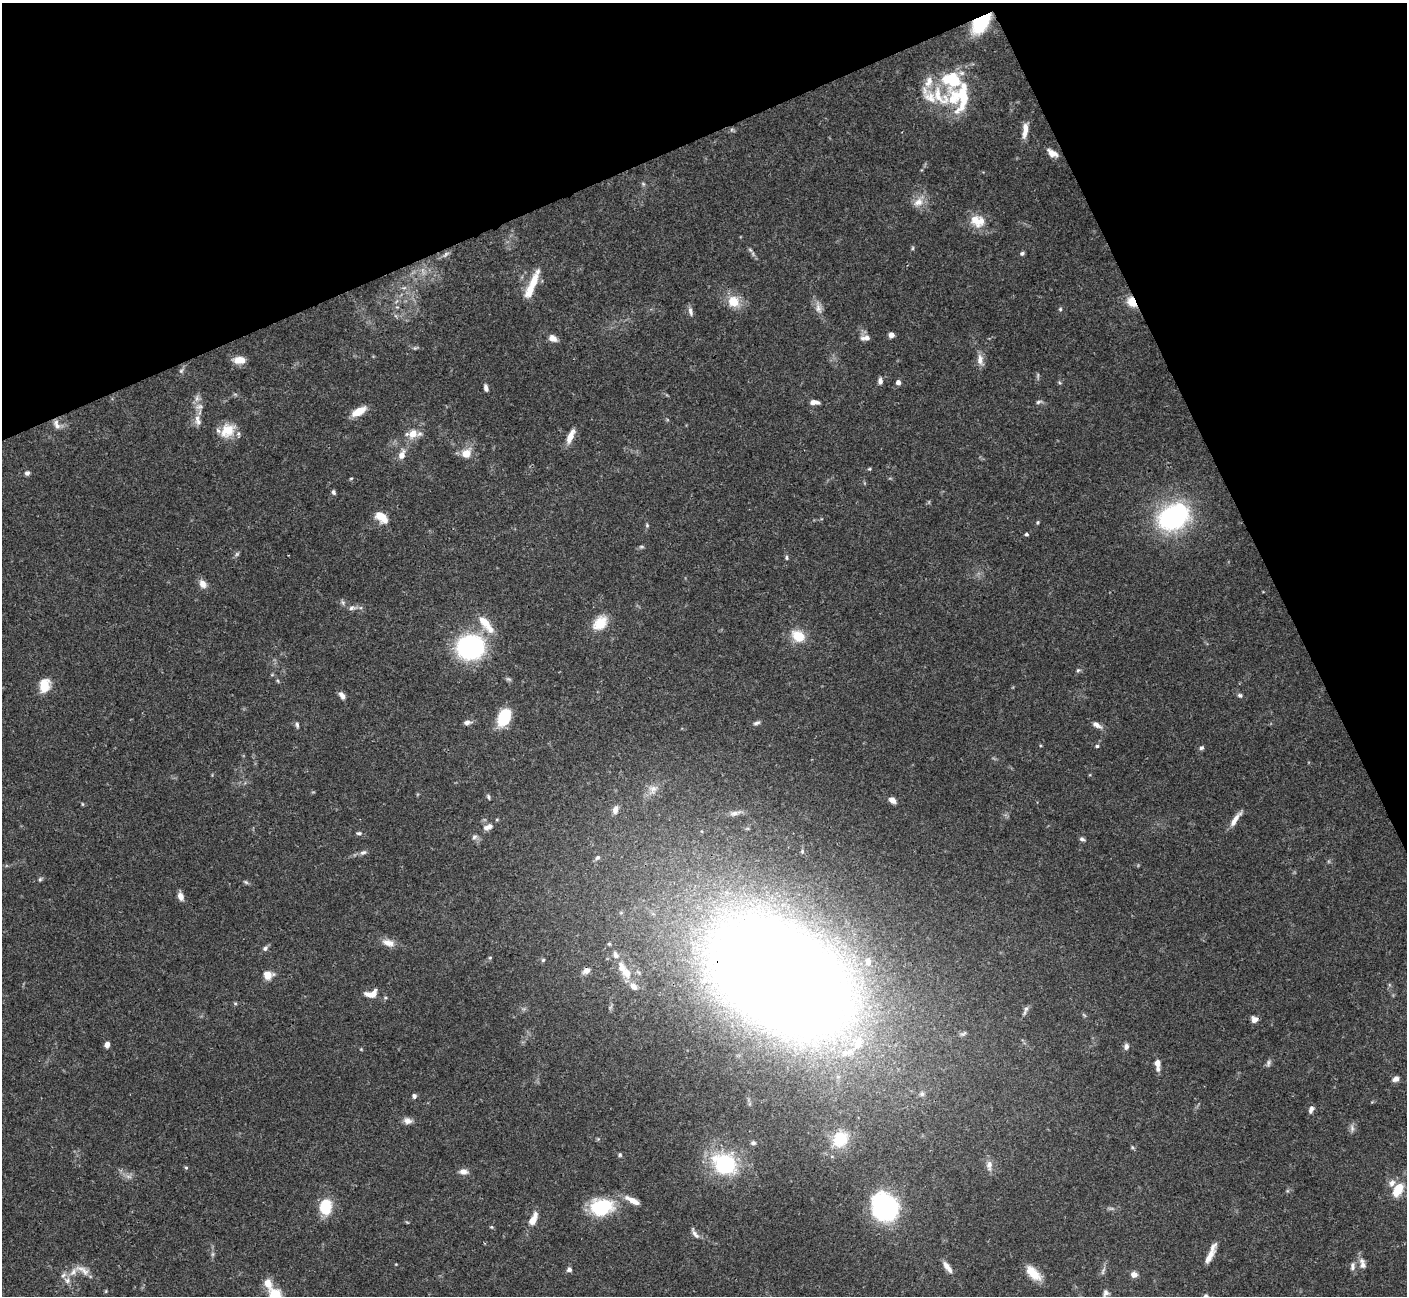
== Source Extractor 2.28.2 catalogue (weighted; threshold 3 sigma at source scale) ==
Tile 3 of 4 x 4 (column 3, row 1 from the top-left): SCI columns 2816-4220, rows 4169-5462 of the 5628 x 5617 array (HDU 1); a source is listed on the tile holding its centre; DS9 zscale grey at full resolution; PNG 1409 x 1298 px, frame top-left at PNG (2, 3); no overlay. Shown black and unused: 22% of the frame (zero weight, under 3 of 4 exposures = <1% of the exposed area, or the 3 px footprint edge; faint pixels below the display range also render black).
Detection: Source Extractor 2.28.2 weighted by HDU 2 'WHT'; one run over the whole footprint, this tile lists its part. Background 0.0665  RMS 0.0031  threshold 0.0139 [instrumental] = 3 sigma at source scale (4.5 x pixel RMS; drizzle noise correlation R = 1.50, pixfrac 1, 0.05/0.05 arcsec/px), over >= 5 px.
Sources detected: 163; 2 too faint to see at this stretch — not listed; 18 inside a brighter listed object's ellipse — not listed separately; the other 143 listed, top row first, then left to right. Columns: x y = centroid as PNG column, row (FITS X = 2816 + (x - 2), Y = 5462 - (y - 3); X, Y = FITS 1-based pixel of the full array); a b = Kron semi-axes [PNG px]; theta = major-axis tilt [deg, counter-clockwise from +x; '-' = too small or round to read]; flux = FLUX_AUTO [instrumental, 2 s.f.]
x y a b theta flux
981 22 15 9 53 35
952 79 36 22 -32 18
930 97 34 13 -48 7.2
1025 130 18 6 84 3.2
1052 153 12 7 -31 2.4
643 184 6 4 -45 0.47
918 202 15 10 33 3.1
976 220 22 14 -47 5.1
912 248 6 4 88 0.41
750 250 8 4 -37 0.65
1022 253 6 5 - 0.57
446 254 8 4 45 0.72
534 281 32 9 70 6
734 301 15 13 -29 5.8
1132 302 11 8 -56 4.9
818 308 14 8 -70 2.1
1060 309 5 4 - 0.41
690 311 13 5 -76 1.2
891 335 5 5 - 1.6
552 338 10 7 -30 2.1
867 338 9 8 - 1.5
239 360 14 8 2 3.5
980 360 15 8 -82 2.3
181 371 7 5 55 0.76
880 381 8 5 -87 1.1
898 382 5 5 - 1.2
486 388 8 4 -71 1.1
814 402 12 6 -3 1.7
1039 402 8 4 25 0.64
199 407 10 8 10 1.6
359 411 16 7 30 5.2
197 418 11 6 72 1.8
57 425 13 7 -69 1.6
227 430 21 17 44 6.3
412 434 12 9 15 4.2
570 436 17 6 66 3.4
466 453 9 8 - 4.4
402 455 11 7 67 2.4
869 469 5 4 - 0.36
27 473 6 5 - 0.86
351 478 5 3 - 0.31
333 492 6 5 - 0.67
382 517 14 9 -39 5.4
1173 517 29 21 31 50
1038 522 4 4 - 0.41
647 525 5 5 - 0.4
1026 534 4 3 - 0.56
641 547 7 4 -8 0.45
786 558 6 5 - 0.53
203 584 11 8 -58 2.3
343 602 7 5 -71 0.66
351 608 8 5 28 0.94
485 622 20 10 -48 5.1
600 623 20 14 45 6.1
798 636 17 12 -32 6.2
470 647 22 19 10 50
1078 670 6 4 44 0.51
278 681 6 3 -71 0.36
44 686 12 9 81 7.4
342 695 9 5 -55 1.5
1240 695 7 5 -46 0.63
504 717 14 10 65 16
467 722 9 6 8 1.3
757 723 9 5 19 0.82
297 725 8 4 -75 0.65
1097 725 13 6 -31 1.8
1097 746 5 4 - 0.51
1201 748 5 5 - 0.69
653 789 12 10 80 2.4
488 797 6 4 -75 0.54
892 800 8 6 -41 1.7
82 804 5 3 - 0.29
615 810 11 7 74 1.7
735 813 14 6 12 1.4
1236 818 22 7 46 2.5
486 828 8 8 - 1.4
359 833 7 4 8 0.58
474 837 8 6 19 0.85
1082 839 7 5 -26 0.78
802 851 6 5 - 0.46
363 852 10 6 17 1
598 857 8 6 43 0.79
40 879 7 4 45 0.51
246 882 7 4 -44 0.5
181 896 8 6 -71 2.3
388 943 17 9 -17 2.8
609 944 5 4 - 0.41
265 948 7 6 - 0.87
616 955 10 7 -60 1.4
490 958 5 4 - 0.38
543 960 5 4 - 0.4
868 962 9 7 -90 1.8
586 971 8 6 33 1.9
627 972 15 11 -58 4.4
268 975 9 8 - 3.6
780 977 90 56 -33 1100
633 986 11 8 -48 2.4
371 994 18 9 13 3.4
235 1003 5 3 - 0.35
1026 1010 14 4 69 1
1254 1019 7 7 - 1.8
858 1043 27 16 69 12
107 1044 6 5 - 1.7
1126 1046 8 6 86 1.1
1157 1063 7 6 - 1.9
1268 1063 10 5 79 0.84
1396 1079 7 6 - 1.5
922 1094 7 7 - 0.89
414 1096 6 5 - 0.8
1311 1109 9 5 70 1.1
408 1121 10 8 -17 1.7
1352 1128 10 6 -77 1.1
840 1139 20 17 62 9.3
753 1143 7 6 - 0.76
1132 1147 5 4 - 0.43
620 1155 6 5 - 0.44
725 1164 20 17 -29 33
989 1165 14 8 -87 1.9
186 1168 5 4 - 0.36
463 1172 9 7 -7 1.9
128 1176 9 4 -19 0.86
1392 1183 10 7 56 1.8
1398 1190 16 8 60 7.3
632 1200 19 6 -27 3.6
325 1207 14 11 86 11
601 1207 28 20 4 16
885 1208 16 14 -53 80
533 1220 10 6 62 3.7
491 1227 5 4 - 0.37
695 1234 16 5 -57 1.4
213 1254 6 4 71 0.53
1209 1257 21 6 58 2.7
1362 1264 16 8 -76 1.9
1352 1266 10 6 87 1.2
948 1267 17 6 -53 2.4
83 1270 22 8 -33 2.7
569 1270 6 6 - 0.87
1103 1271 12 4 74 0.87
1033 1273 21 10 -46 5.4
1134 1274 8 7 - 1.6
67 1280 9 9 - 1.8
267 1283 14 9 -63 3
1106 1293 9 7 76 1.1
Overlapping masked pixels (flux is a lower limit): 3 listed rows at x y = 981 22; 1132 302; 780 977